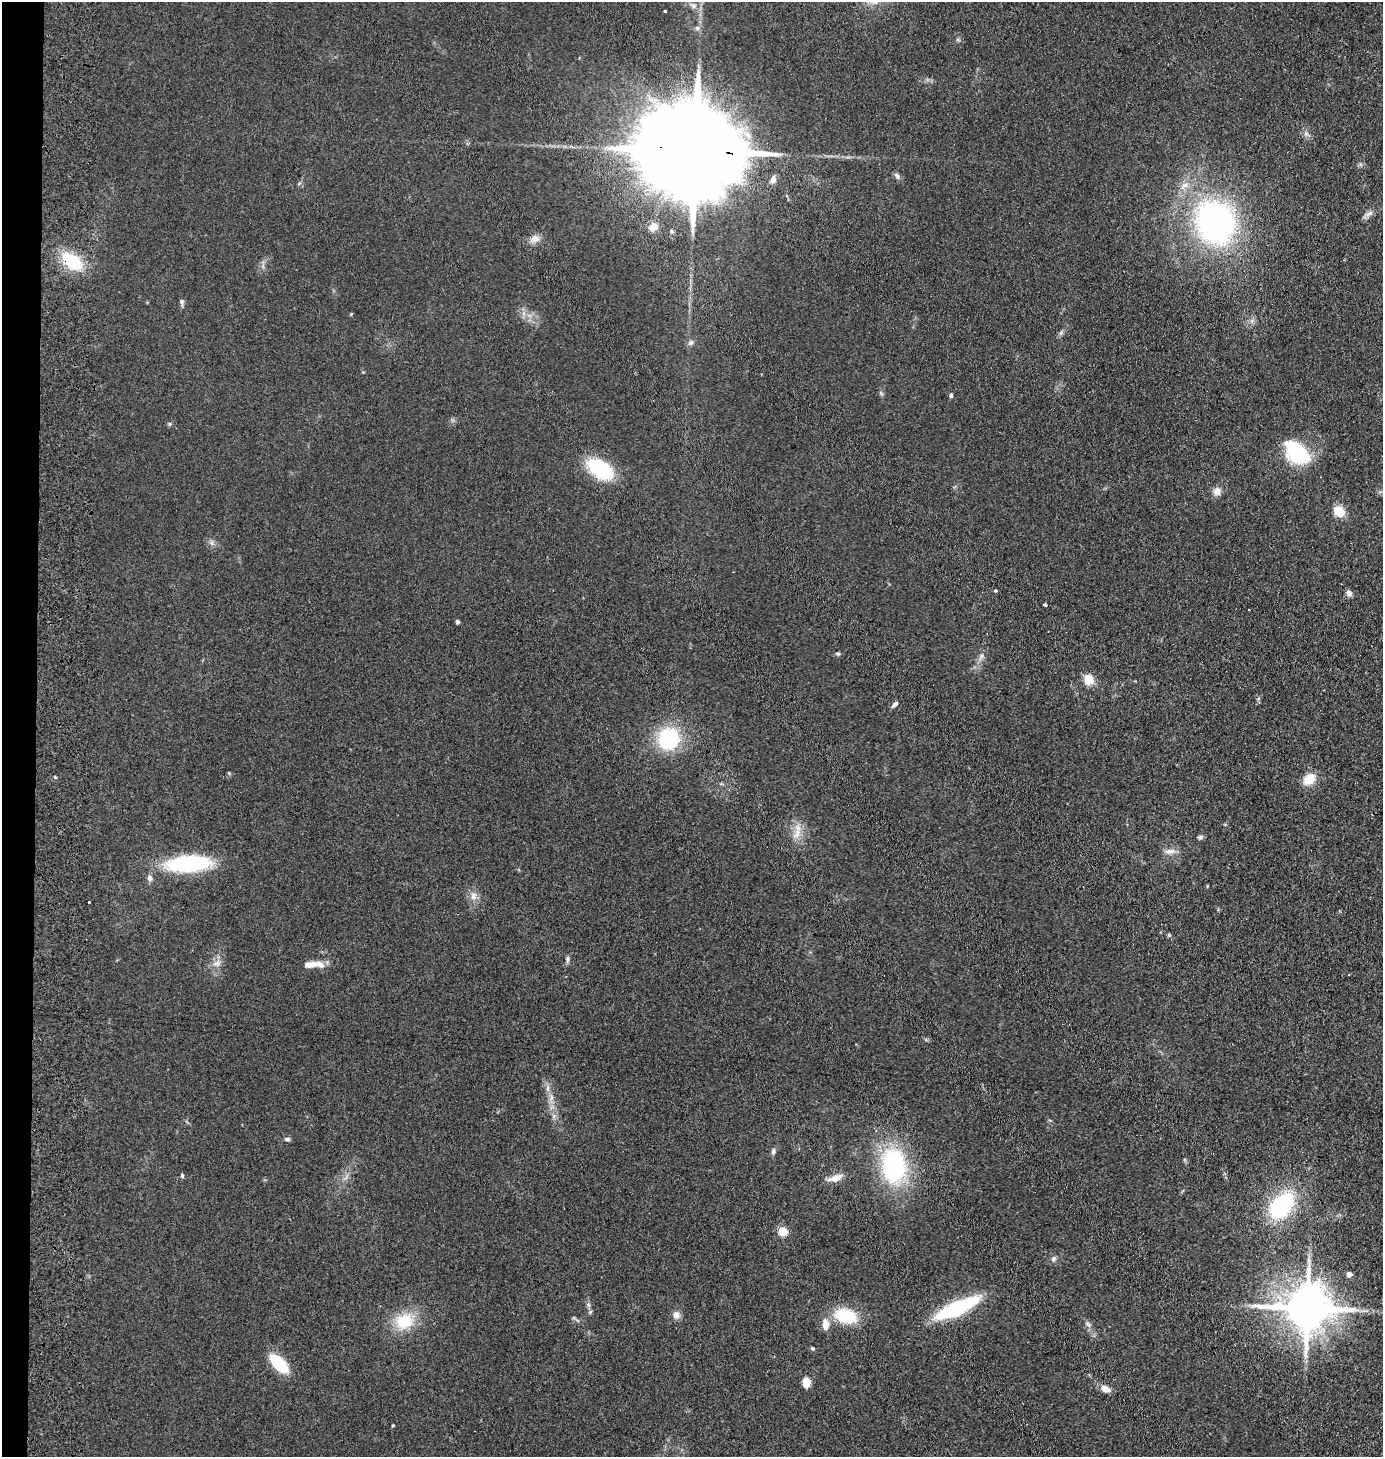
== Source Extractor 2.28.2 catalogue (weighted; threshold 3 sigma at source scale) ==
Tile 4 of 3 x 3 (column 1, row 2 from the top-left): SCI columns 159-1539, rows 1461-2915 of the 4503 x 4376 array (HDU 1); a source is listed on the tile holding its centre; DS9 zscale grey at full resolution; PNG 1385 x 1459 px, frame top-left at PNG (2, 2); no overlay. Shown black and unused: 2% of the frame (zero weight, under 2 of 3 exposures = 3% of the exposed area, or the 3 px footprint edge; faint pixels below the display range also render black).
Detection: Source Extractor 2.28.2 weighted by HDU 2 'WHT'; one run over the whole footprint, this tile lists its part. Background 0.14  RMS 0.011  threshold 0.0495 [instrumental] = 3 sigma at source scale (4.5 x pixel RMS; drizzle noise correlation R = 1.50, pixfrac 1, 0.05/0.05 arcsec/px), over >= 5 px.
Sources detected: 72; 1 cosmic-ray / hot-pixel residue — not listed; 1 inside a brighter listed object's ellipse — not listed separately; the other 70 listed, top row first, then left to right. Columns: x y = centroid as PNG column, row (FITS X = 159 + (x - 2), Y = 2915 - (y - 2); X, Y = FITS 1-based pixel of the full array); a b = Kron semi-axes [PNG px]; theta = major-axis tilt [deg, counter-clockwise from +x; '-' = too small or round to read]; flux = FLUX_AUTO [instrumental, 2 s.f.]
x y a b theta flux
694 6 8 6 0 3.8
665 11 3 3 - 2.4
697 28 6 6 - 2.8
1306 134 7 5 46 2.6
693 151 46 20 -5 41000
897 176 11 5 -48 3
773 180 8 6 69 6.5
1185 185 13 6 27 7.3
1369 213 13 6 29 5
1215 222 42 35 -64 320
653 227 12 10 7 8.6
672 231 6 4 -23 1.7
535 239 12 10 19 7.7
72 261 24 14 -36 48
182 301 6 5 - 2.8
351 314 4 3 - 0.96
1252 321 6 6 - 3.2
691 343 8 6 21 2.8
951 395 5 4 - 2.4
169 424 6 4 71 1.4
1296 453 30 18 -44 72
600 469 21 12 -33 93
1217 491 10 10 - 7.4
1339 511 12 9 -41 21
995 591 3 3 - 10
1349 593 8 7 - 4.2
1045 604 3 3 - 3.5
457 622 5 4 - 2
838 654 6 4 1 1.8
981 656 7 4 71 2.5
1089 679 10 9 - 19
895 704 8 5 45 3.8
668 739 20 19 - 87
1309 779 13 10 38 20
797 834 18 9 70 12
1200 837 7 5 14 2.4
1170 851 17 6 4 6.7
188 863 45 15 5 120
150 878 7 6 - 4.3
473 896 12 9 78 7.1
89 902 3 3 - 2.4
1169 935 6 5 - 1.6
568 959 10 4 79 2.6
217 963 11 7 39 6.2
310 964 21 8 9 11
548 1088 7 4 71 2.6
551 1097 9 4 82 3.9
287 1139 8 5 -1 2.5
773 1151 8 6 77 3
893 1166 30 21 -88 160
182 1176 6 4 -75 1.6
835 1178 19 8 18 10
1281 1205 24 15 50 130
783 1231 5 5 - 52
1053 1259 8 6 79 3.1
1349 1274 5 4 - 7.4
589 1305 7 4 -70 2.3
957 1308 34 11 24 120
1307 1308 14 12 3 4900
590 1312 6 4 46 1.6
676 1315 10 9 - 6.3
846 1316 22 14 -15 50
404 1321 24 20 19 37
1088 1324 9 4 -54 3.1
825 1325 15 9 -83 9.4
812 1348 5 5 - 1.6
279 1364 18 9 -45 52
806 1382 9 7 88 13
1105 1389 10 7 -25 10
393 1425 3 3 - 1.1
Overlapping masked pixels (flux is a lower limit): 2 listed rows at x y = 693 151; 72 261
Unlisted compact peaks at least as high as the median listed source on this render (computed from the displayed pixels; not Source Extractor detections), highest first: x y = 55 777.